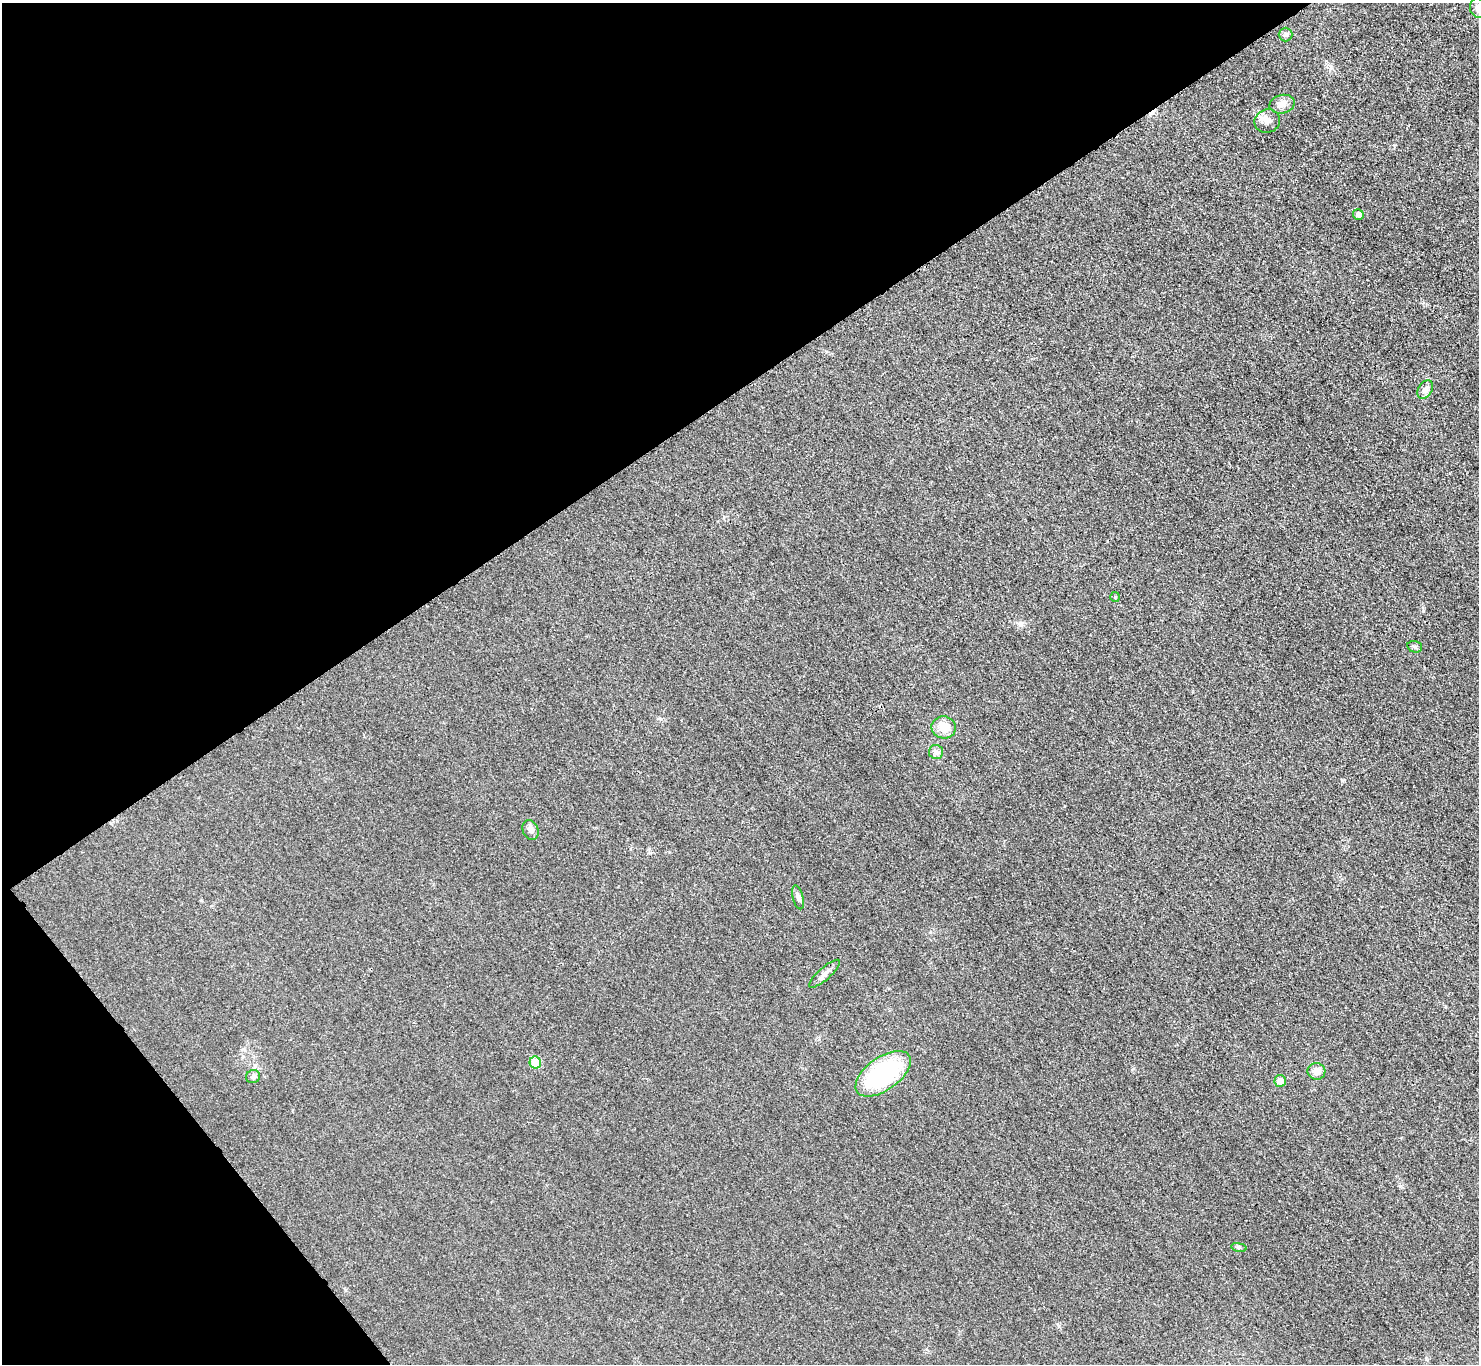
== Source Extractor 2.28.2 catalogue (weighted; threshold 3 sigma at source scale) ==
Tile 5 of 4 x 4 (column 1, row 2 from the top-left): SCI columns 23-1499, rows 2903-4264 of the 5953 x 5949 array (HDU 1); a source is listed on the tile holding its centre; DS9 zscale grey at full resolution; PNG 1481 x 1366 px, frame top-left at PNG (2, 3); each listed source drawn as its Kron ellipse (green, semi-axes under 4 px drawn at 4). Shown black and unused: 34% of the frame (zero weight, under 3 of 4 exposures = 2% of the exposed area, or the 3 px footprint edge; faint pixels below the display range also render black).
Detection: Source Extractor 2.28.2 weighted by HDU 2 'WHT'; one run over the whole footprint, this tile lists its part. Background 0.0329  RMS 0.0064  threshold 0.0287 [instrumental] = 3 sigma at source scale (4.5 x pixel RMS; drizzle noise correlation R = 1.50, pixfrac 1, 0.05/0.05 arcsec/px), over >= 5 px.
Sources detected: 19; all 19 listed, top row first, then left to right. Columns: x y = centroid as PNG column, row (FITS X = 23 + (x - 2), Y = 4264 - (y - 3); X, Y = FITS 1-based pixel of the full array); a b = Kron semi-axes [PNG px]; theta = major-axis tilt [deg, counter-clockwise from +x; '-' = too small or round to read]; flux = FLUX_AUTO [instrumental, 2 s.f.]
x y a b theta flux
1478 8 10 8 -77 3.6
1285 34 7 7 - 1.5
1282 104 13 9 13 3.8
1267 121 13 11 19 4.5
1358 214 5 5 - 3.4
1425 390 10 6 58 2.4
1115 597 5 5 - 0.74
1415 647 7 5 -16 1.3
944 727 12 11 - 9.6
936 752 7 7 - 2.1
530 830 10 7 -65 2.5
798 897 12 5 -76 2.2
825 974 20 6 41 3.5
535 1063 6 5 - 17
1316 1071 9 8 - 4.9
883 1074 32 16 35 70
253 1077 7 6 - 1.8
1280 1081 6 6 - 5.7
1239 1247 8 4 -9 1.1
Isophote crosses this tile's border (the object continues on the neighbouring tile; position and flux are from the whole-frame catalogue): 1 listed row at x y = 1478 8
Unlisted compact peaks at least as high as the median listed source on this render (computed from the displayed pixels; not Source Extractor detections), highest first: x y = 1423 611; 1342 780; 650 853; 1059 1326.